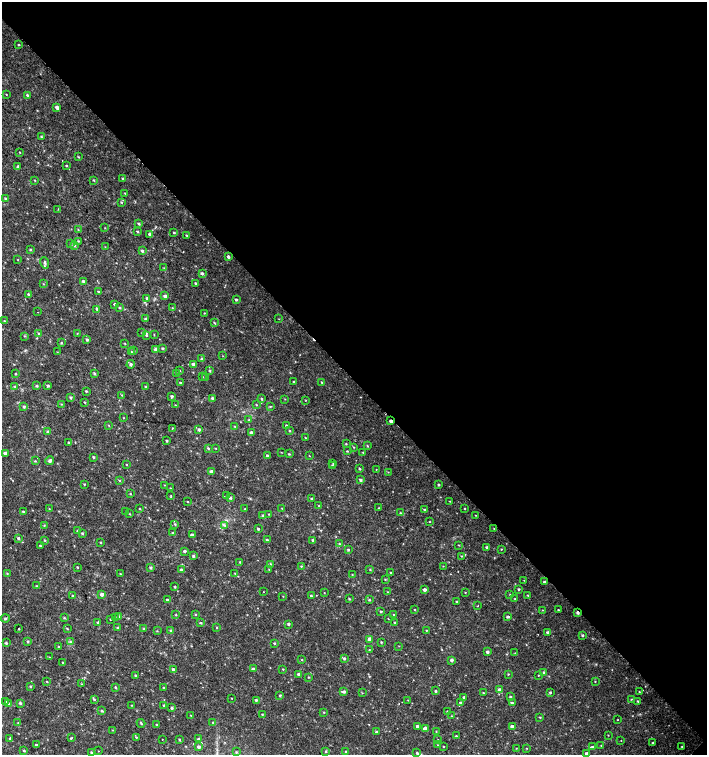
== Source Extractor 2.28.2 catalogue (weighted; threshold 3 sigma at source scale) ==
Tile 8 of 4 x 4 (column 4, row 2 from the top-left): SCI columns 4454-5863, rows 3013-4518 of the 6025 x 6031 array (HDU 1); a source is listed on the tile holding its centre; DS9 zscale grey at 2 x 2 block average (1 PNG px = mean of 2 x 2 image px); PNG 709 x 757 px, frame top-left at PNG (2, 2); each listed source drawn as its Kron ellipse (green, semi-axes under 4 px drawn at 4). Shown black and unused: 50% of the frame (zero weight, under 2 of 3 exposures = <1% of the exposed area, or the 3 px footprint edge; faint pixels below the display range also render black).
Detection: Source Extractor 2.28.2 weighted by HDU 2 'WHT'; one run over the whole footprint, this tile lists its part. Background 0.0181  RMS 0.0033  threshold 0.0151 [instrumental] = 3 sigma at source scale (4.5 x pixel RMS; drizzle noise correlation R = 1.50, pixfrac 1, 0.0396/0.0396 arcsec/px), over >= 5 px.
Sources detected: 354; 1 cosmic-ray / hot-pixel residue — neither listed nor drawn; the other 353 listed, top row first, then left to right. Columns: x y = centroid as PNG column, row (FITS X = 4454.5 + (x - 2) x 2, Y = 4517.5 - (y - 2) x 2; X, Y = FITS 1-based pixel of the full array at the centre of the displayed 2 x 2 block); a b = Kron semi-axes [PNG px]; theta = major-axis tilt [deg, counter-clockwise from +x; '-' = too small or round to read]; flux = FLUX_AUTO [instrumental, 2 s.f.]
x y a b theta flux
19 45 2 2 - 0.64
6 94 2 2 - 0.34
27 95 3 2 - 1.2
57 107 3 3 - 2.8
41 137 3 2 - 0.73
20 152 2 2 - 0.36
78 157 3 2 - 0.55
66 166 3 2 - 0.69
18 167 3 2 - 1.8
122 178 3 3 - 0.6
35 180 3 2 - 0.44
94 180 3 2 - 0.63
125 193 3 2 - 0.45
6 199 3 3 - 1.5
121 202 3 2 - 0.5
58 209 2 2 - 0.8
139 223 3 2 - 1.1
105 228 2 2 - 0.38
78 230 3 2 - 0.37
137 232 3 2 - 0.75
174 233 2 2 - 0.76
150 234 3 2 - 2.1
186 235 3 2 - 0.53
79 241 3 2 - 0.5
71 244 3 2 - 0.55
74 246 3 3 - 0.93
105 247 3 2 - 0.32
30 250 3 3 - 0.78
142 251 3 2 - 1.5
228 257 3 2 - 1.7
18 260 2 2 - 0.4
45 263 6 3 -73 1.5
164 268 3 2 - 0.44
202 273 3 3 - 1.7
83 281 3 2 - 1.4
195 283 3 3 - 1.1
43 284 3 2 - 0.4
98 292 3 2 - 0.78
28 294 3 2 - 0.76
165 296 3 3 - 2.3
147 298 4 3 - 1.1
236 300 2 2 - 1.3
115 304 2 2 - 1.8
120 308 3 3 - 1
172 308 2 2 - 0.37
97 309 3 3 - 1.6
38 312 2 2 - 0.36
204 313 2 2 - 0.49
146 319 3 2 - 1.2
279 319 3 2 - 0.29
4 321 3 3 - 0.67
214 322 3 2 - 0.62
38 333 3 2 - 0.72
77 333 2 2 - 0.46
142 333 2 2 - 0.44
154 334 3 2 - 0.39
146 335 3 3 - 0.86
24 336 3 2 - 0.46
87 339 3 3 - 1.2
61 343 3 2 - 0.69
125 344 3 2 - 0.48
162 348 3 3 - 0.8
156 349 3 3 - 2.2
134 350 3 2 - 0.49
57 352 2 2 - 0.31
131 352 3 2 - 0.49
223 356 2 2 - 0.29
201 359 3 2 - 0.81
131 364 4 3 - 1.3
193 364 3 3 - 2.3
180 371 2 2 - 0.51
209 371 3 3 - 0.77
94 373 3 3 - 1.1
176 373 2 2 - 0.63
16 374 2 2 - 0.74
202 377 2 2 - 0.48
206 378 2 2 - 0.43
294 382 2 2 - 0.56
322 382 3 2 - 0.81
180 383 3 2 - 1.2
15 386 4 3 - 0.99
36 386 3 3 - 0.88
48 386 3 3 - 1.1
145 386 2 2 - 0.64
86 391 3 2 - 0.7
122 395 3 2 - 0.58
172 396 2 2 - 1.4
71 397 3 3 - 1.2
212 398 3 3 - 1.7
262 399 3 3 - 0.84
285 399 2 2 - 0.31
306 400 2 2 - 0.32
84 402 2 2 - 0.6
61 404 3 2 - 0.46
175 405 3 2 - 0.49
256 405 2 2 - 0.49
24 406 3 3 - 1.2
270 406 3 2 - 0.54
123 418 2 2 - 0.35
249 420 3 2 - 0.53
391 421 2 2 - 2.3
109 425 3 2 - 0.39
286 425 2 2 - 0.94
235 426 3 2 - 0.53
172 428 2 2 - 0.61
199 429 3 3 - 1.8
290 431 3 3 - 0.59
47 432 3 3 - 0.71
251 432 3 3 - 1.4
305 437 2 2 - 0.4
167 441 2 2 - 1
69 443 3 2 - 0.73
346 444 3 2 - 0.57
367 446 3 2 - 0.66
354 447 3 2 - 0.5
208 448 4 3 - 0.8
216 448 2 2 - 0.39
347 451 3 2 - 0.56
281 452 3 2 - 0.33
363 452 3 2 - 0.44
5 453 3 3 - 2.7
289 454 3 2 - 0.7
267 456 3 2 - 1.5
309 456 2 2 - 0.35
93 457 3 2 - 0.98
35 461 3 2 - 0.63
50 461 4 3 - 1.9
333 463 3 2 - 0.43
126 464 3 2 - 0.45
332 465 3 2 - 0.58
360 469 3 3 - 0.82
376 469 2 2 - 0.24
211 471 3 3 - 2.3
388 472 3 2 - 0.35
119 480 3 2 - 0.71
361 480 3 3 - 1.5
84 484 3 2 - 0.56
165 485 2 2 - 0.33
439 485 3 2 - 0.86
170 488 2 2 - 0.28
130 494 2 2 - 0.5
171 495 3 2 - 0.46
227 496 3 2 - 0.41
230 498 3 3 - 1.4
312 499 2 2 - 0.81
450 501 2 2 - 0.37
187 502 2 2 - 0.47
319 506 2 2 - 0.35
282 508 2 2 - 0.41
379 508 3 2 - 0.56
465 508 2 2 - 0.52
49 509 2 2 - 0.41
140 509 2 2 - 0.55
245 509 3 2 - 0.68
424 510 2 2 - 0.68
23 511 3 2 - 0.81
126 512 2 2 - 0.41
400 513 2 2 - 0.42
130 514 3 2 - 0.47
269 514 2 2 - 0.44
263 515 3 3 - 1.2
476 515 2 2 - 0.35
430 522 2 2 - 0.37
175 524 3 3 - 0.74
44 525 3 2 - 0.53
225 525 3 3 - 0.89
494 528 3 2 - 0.33
258 529 2 2 - 1.1
78 531 3 3 - 1.2
82 533 4 3 - 0.97
173 533 2 2 - 0.65
192 535 3 2 - 2.7
18 538 2 2 - 1.3
45 540 3 2 - 0.67
267 540 3 2 - 1.1
313 540 2 2 - 1.2
101 542 2 2 - 0.58
339 544 3 3 - 0.73
459 545 3 2 - 0.5
40 546 2 2 - 0.76
487 547 3 2 - 1.3
501 549 2 2 - 0.47
348 550 3 2 - 0.9
185 551 3 2 - 1.4
193 556 3 3 - 1.3
462 556 3 3 - 0.65
240 562 2 2 - 0.65
271 564 2 2 - 0.42
301 566 3 2 - 0.57
443 566 2 2 - 0.33
77 567 2 2 - 0.62
151 568 3 3 - 1.3
269 569 3 2 - 0.42
181 570 3 2 - 1.7
370 570 3 3 - 0.55
391 572 2 2 - 0.47
7 573 3 3 - 0.62
235 573 3 2 - 0.37
120 574 2 2 - 0.7
352 575 3 2 - 0.39
385 579 3 2 - 0.6
524 580 2 2 - 0.32
544 582 3 2 - 1.4
36 586 3 3 - 0.65
175 587 2 2 - 0.94
519 589 2 2 - 0.9
425 590 3 2 - 2.4
264 592 2 2 - 0.31
387 592 2 2 - 0.45
465 592 2 2 - 0.4
324 593 2 2 - 0.26
102 594 3 3 - 2.7
510 595 3 2 - 0.53
528 595 3 2 - 0.65
73 596 2 2 - 0.65
283 596 2 2 - 0.37
311 596 3 2 - 0.92
349 599 3 2 - 0.71
515 599 3 2 - 0.49
167 600 2 2 - 1
369 600 3 2 - 0.77
456 601 2 2 - 0.54
478 606 2 2 - 0.34
415 609 2 2 - 0.38
542 610 3 2 - 0.41
558 610 2 2 - 0.62
381 611 2 2 - 0.75
578 613 3 2 - 1.5
393 614 3 2 - 0.41
176 615 2 2 - 0.58
196 615 3 3 - 0.7
119 616 3 3 - 0.98
508 617 3 2 - 1.5
5 618 4 3 - 1
64 618 3 3 - 0.67
115 618 3 3 - 0.85
110 619 2 2 - 0.43
388 619 2 2 - 0.3
98 622 3 2 - 1
394 622 2 2 - 0.66
201 623 3 2 - 0.78
288 624 2 2 - 1.3
67 628 3 2 - 0.55
118 628 2 2 - 0.94
144 628 3 2 - 0.58
217 628 3 2 - 0.59
18 629 2 2 - 1.9
426 630 3 2 - 0.48
157 631 3 2 - 0.46
171 631 3 2 - 0.78
548 632 3 2 - 2.1
583 635 3 3 - 1
370 639 3 3 - 5.8
28 641 3 3 - 1
70 642 4 3 - 0.93
381 642 3 3 - 0.65
6 643 3 2 - 1
274 643 2 2 - 0.76
58 646 3 2 - 0.41
399 646 2 2 - 0.31
369 649 3 2 - 0.38
487 652 3 2 - 1.7
515 653 2 2 - 0.35
50 657 3 2 - 0.41
344 658 3 3 - 1.2
302 660 2 2 - 0.39
452 660 3 2 - 2.3
63 662 3 3 - 0.92
173 669 3 3 - 1.7
253 669 3 2 - 1.2
283 669 2 2 - 0.57
544 673 3 2 - 0.74
299 674 3 3 - 2
508 674 3 2 - 0.58
136 675 2 2 - 0.8
538 675 2 2 - 0.38
308 677 3 2 - 0.48
595 681 2 2 - 0.4
47 682 3 2 - 0.34
81 684 3 2 - 0.41
30 687 3 3 - 0.83
115 687 3 2 - 0.69
164 688 3 2 - 0.64
499 690 3 3 - 2.9
436 691 2 2 - 0.99
344 692 3 2 - 1.9
550 692 2 2 - 1
639 692 2 2 - 0.38
362 693 3 2 - 0.46
483 693 2 2 - 0.53
280 695 3 2 - 0.83
464 697 2 2 - 0.95
510 697 3 3 - 1.1
232 698 2 2 - 0.31
631 699 3 2 - 0.41
94 700 3 3 - 0.9
256 700 3 2 - 1.2
408 700 3 2 - 0.35
638 701 3 2 - 0.68
6 702 3 3 - 0.75
460 702 3 2 - 0.86
20 703 3 3 - 1.6
512 703 4 2 - 1.7
9 704 3 3 - 1.6
131 705 2 2 - 0.42
164 705 2 2 - 0.98
172 708 3 3 - 1.2
102 711 3 2 - 0.91
324 712 2 2 - 0.49
448 712 2 2 - 1.3
262 714 3 2 - 0.48
191 715 2 2 - 0.45
452 716 3 2 - 0.34
540 717 3 2 - 0.62
618 720 2 2 - 0.35
213 722 3 2 - 0.62
18 723 2 2 - 0.38
141 723 4 2 - 0.92
157 725 3 3 - 1
417 726 3 2 - 1.9
512 726 3 2 - 3.1
425 729 3 3 - 4.1
112 730 3 2 - 0.37
436 731 3 2 - 0.36
376 732 3 2 - 1.1
608 735 2 2 - 0.37
456 736 2 2 - 0.67
136 737 3 2 - 0.68
71 738 4 2 - 0.68
10 739 3 2 - 0.87
162 739 2 2 - 0.25
199 739 3 3 - 1.3
180 740 3 2 - 0.69
438 740 2 2 - 0.32
621 741 2 2 - 0.4
653 743 2 2 - 0.74
36 745 3 2 - 1.1
438 745 2 2 - 0.28
601 745 3 2 - 0.45
443 746 2 2 - 0.46
199 747 3 2 - 2.2
592 747 3 3 - 0.82
682 747 2 2 - 0.33
516 748 2 2 - 0.37
526 748 2 2 - 0.39
24 750 3 2 - 0.91
98 751 2 2 - 0.29
325 751 3 2 - 0.67
92 752 3 2 - 1.1
236 752 3 3 - 0.83
346 752 3 2 - 0.87
417 753 3 3 - 1.1
586 753 3 2 - 2.5
Overlapping masked pixels (flux is a lower limit): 2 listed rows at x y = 391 421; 578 613
Isophote crosses this tile's border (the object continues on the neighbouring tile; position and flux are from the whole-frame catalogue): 1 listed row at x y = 586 753
Diffuse or blended objects may show on this block-average render without a row.